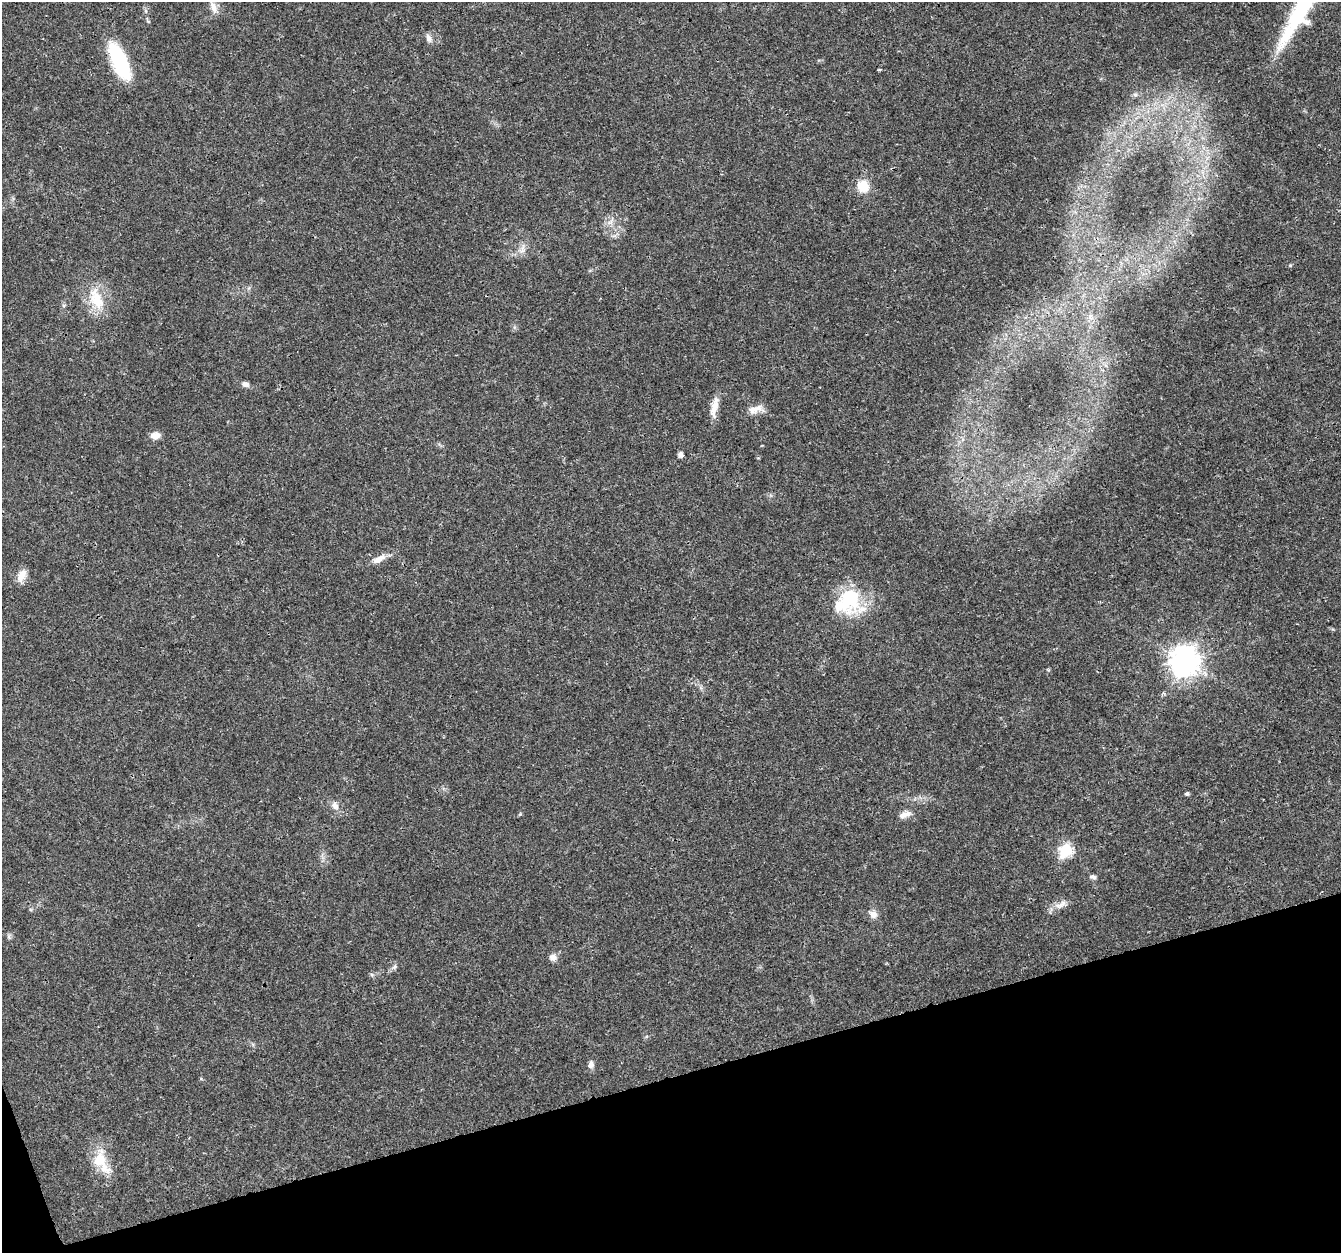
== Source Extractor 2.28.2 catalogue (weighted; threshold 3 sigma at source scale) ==
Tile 14 of 4 x 4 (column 2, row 4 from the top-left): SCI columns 1341-2679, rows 116-1366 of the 5358 x 5181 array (HDU 1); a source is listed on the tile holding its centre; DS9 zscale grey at full resolution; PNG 1343 x 1255 px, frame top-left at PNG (2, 2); no overlay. Shown black and unused: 14% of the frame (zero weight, under 3 of 4 exposures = <1% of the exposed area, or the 3 px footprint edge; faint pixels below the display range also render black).
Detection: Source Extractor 2.28.2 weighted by HDU 2 'WHT'; one run over the whole footprint, this tile lists its part. Background 0.0264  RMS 0.002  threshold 0.0088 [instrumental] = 3 sigma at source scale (4.5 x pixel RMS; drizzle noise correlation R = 1.50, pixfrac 1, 0.0396/0.0396 arcsec/px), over >= 5 px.
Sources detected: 31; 1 inside a brighter object's white glare — not listed; the other 30 listed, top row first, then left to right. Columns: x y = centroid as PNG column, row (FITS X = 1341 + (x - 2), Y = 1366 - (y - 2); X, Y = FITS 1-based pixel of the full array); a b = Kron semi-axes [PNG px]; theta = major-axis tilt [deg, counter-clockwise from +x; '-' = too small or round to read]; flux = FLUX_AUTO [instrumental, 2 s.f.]
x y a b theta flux
1305 3 107 15 61 27
213 7 15 8 -70 1.5
146 11 6 4 -71 0.32
428 38 12 7 -66 0.86
119 61 42 15 -66 13
879 70 4 3 - 0.33
863 186 16 14 -46 3.4
96 299 35 17 -67 6
1090 316 7 4 71 0.51
246 384 10 6 -8 0.71
714 407 28 8 80 2.3
756 409 22 9 12 1.9
155 435 11 7 6 1.6
680 455 5 5 - 0.97
379 559 21 8 29 1.7
22 575 17 9 60 1.9
850 598 40 25 -67 10
1185 661 10 9 - 270
1187 794 5 5 - 0.31
335 806 11 8 -57 1.1
905 814 19 8 19 1.3
1066 850 7 6 - 26
1093 877 8 5 -16 0.55
1061 905 20 8 24 1.6
873 914 11 9 -40 1.2
9 937 8 4 -54 0.35
553 957 9 8 - 1
394 967 8 5 46 0.51
591 1064 9 7 87 0.83
100 1160 31 20 -71 5.6
Isophote crosses this tile's border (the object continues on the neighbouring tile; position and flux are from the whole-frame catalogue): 1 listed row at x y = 1305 3